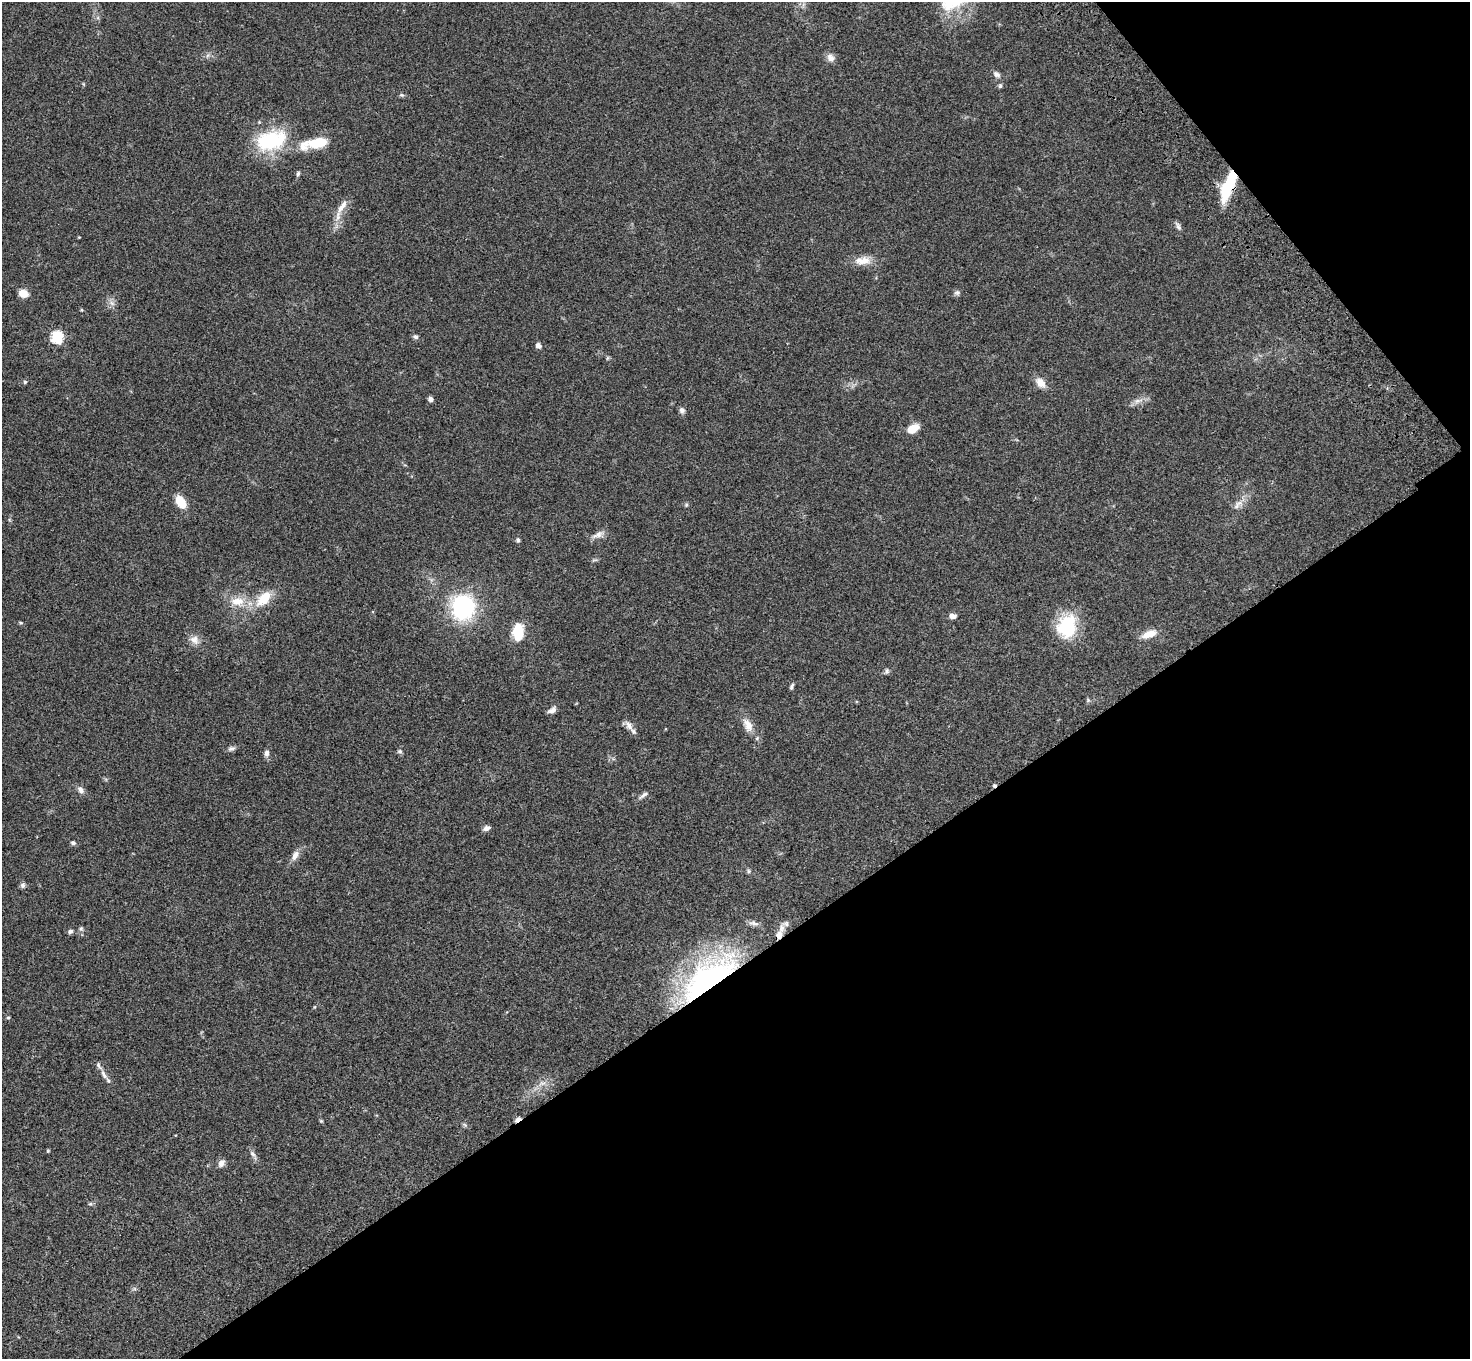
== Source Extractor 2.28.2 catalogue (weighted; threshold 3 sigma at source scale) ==
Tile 12 of 4 x 4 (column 4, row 3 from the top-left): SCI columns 4511-5978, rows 1736-3092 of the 6083 x 6047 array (HDU 1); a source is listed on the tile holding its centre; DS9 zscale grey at full resolution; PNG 1472 x 1361 px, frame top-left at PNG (2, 2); no overlay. Shown black and unused: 34% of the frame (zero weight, under 3 of 4 exposures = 6% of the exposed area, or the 3 px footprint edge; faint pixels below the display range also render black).
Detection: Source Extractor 2.28.2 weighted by HDU 2 'WHT'; one run over the whole footprint, this tile lists its part. Background 0.0472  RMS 0.0052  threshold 0.0233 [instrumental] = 3 sigma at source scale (4.5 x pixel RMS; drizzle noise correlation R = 1.50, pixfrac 1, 0.05/0.05 arcsec/px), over >= 5 px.
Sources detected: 76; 1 cosmic-ray / hot-pixel residue — not listed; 3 inside a brighter listed object's ellipse — not listed separately; the other 72 listed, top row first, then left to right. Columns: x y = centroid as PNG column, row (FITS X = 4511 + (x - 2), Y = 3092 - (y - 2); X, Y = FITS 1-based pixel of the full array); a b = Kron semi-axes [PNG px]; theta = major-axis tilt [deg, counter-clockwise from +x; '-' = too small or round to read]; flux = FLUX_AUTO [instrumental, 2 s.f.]
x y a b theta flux
953 2 36 16 21 21
831 58 11 9 -41 2.8
997 74 11 7 -30 1.8
1000 86 6 5 - 0.82
402 95 7 4 -11 0.81
271 140 38 22 14 36
318 143 24 11 10 13
298 173 6 5 - 0.95
1228 186 37 11 68 21
342 206 22 8 54 5.1
1178 226 12 5 -61 1.5
79 237 3 3 - 0.39
863 260 24 11 4 6.6
23 293 9 7 -17 5.6
957 293 8 6 9 1.3
112 303 8 5 -45 1.6
56 337 6 6 - 47
415 337 7 6 - 1.2
538 345 6 5 - 2.1
607 358 6 4 89 0.67
25 382 5 4 - 0.66
1041 383 13 9 -44 4.8
431 399 6 5 - 1.7
1138 401 15 6 14 2.9
682 410 8 6 -58 1.7
913 429 12 8 30 7.4
181 502 15 9 -59 8.4
1238 504 18 8 42 3.8
686 505 6 4 46 0.65
597 535 17 8 26 3.1
518 540 6 5 - 1.1
264 598 21 12 46 12
237 601 21 12 2 8.7
463 607 30 28 -86 45
952 616 8 7 - 2.2
21 623 6 4 -18 0.61
1067 627 23 18 73 31
518 632 15 10 88 13
1149 634 19 8 20 6.1
194 640 14 11 -43 3.8
887 671 8 5 88 1
792 686 7 4 74 1.1
1088 700 6 5 - 0.74
552 710 10 6 28 2.3
748 725 20 11 -67 5.7
629 726 16 7 -54 3.1
231 748 10 6 9 1.4
400 751 6 6 - 1
267 753 9 6 87 1.9
80 789 10 7 -56 2.2
643 795 15 4 37 1.6
487 828 8 5 18 2
73 843 7 5 -24 0.98
295 855 14 7 63 3.2
749 871 7 4 -89 0.77
23 885 8 7 - 1.2
754 923 16 5 -7 1.9
786 924 9 7 7 1.5
81 928 6 5 - 0.92
70 931 6 5 - 1.2
779 935 10 7 76 3.3
708 978 76 31 38 110
314 1007 5 3 - 0.46
8 1018 5 3 - 0.53
104 1075 14 6 -57 2.7
542 1083 11 6 10 2.5
518 1119 8 4 36 2.4
321 1121 6 3 -18 0.5
48 1151 5 3 - 0.48
253 1154 10 5 -48 1.7
221 1163 10 7 65 2.3
90 1204 6 4 2 0.76
Overlapping masked pixels (flux is a lower limit): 4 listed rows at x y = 1228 186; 779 935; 708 978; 518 1119
Isophote crosses this tile's border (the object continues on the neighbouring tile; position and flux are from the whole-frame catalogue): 1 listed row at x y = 953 2